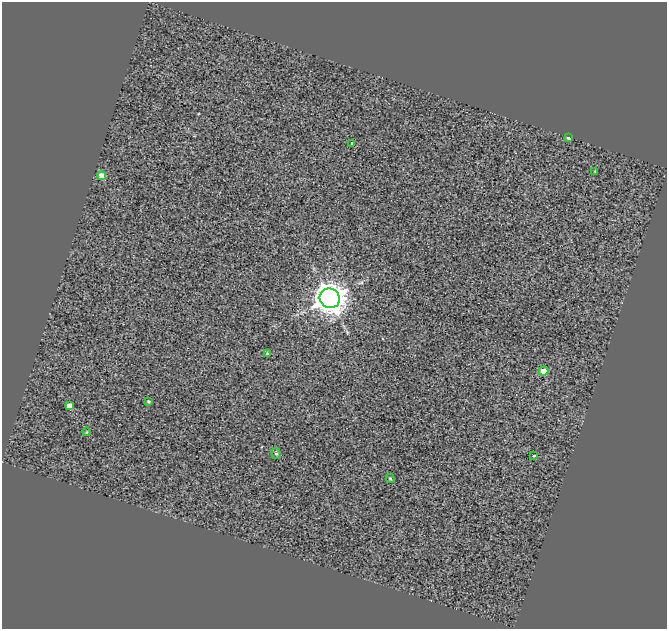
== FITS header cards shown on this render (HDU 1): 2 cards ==
NAXIS1  =                  665
NAXIS2  =                  627

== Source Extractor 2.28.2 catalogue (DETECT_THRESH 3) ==
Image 665 x 627 px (HDU 1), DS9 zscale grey, 1 PNG px = 1 image px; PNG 669 x 631 px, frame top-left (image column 1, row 627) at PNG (2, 2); each listed source drawn as its Kron ellipse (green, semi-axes under 4 px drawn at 4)
Background 0.176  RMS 2.9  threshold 8.67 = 3 sigma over >= 5 px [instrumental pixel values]
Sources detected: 13; all 13 listed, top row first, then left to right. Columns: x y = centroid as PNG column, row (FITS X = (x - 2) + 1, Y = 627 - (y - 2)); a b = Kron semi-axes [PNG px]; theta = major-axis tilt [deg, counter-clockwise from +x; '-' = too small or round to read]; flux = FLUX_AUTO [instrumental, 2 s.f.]
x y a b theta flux
568 138 4 3 - 430
352 143 4 3 - 260
595 171 3 3 - 170
102 176 4 4 - 4100
330 298 10 9 - 380000
267 353 4 3 - 290
544 371 5 4 - 3300
149 401 3 3 - 290
69 406 4 4 - 2300
86 432 4 3 - 140
276 453 5 4 - 370
534 456 3 2 - 220
390 478 5 3 - 250